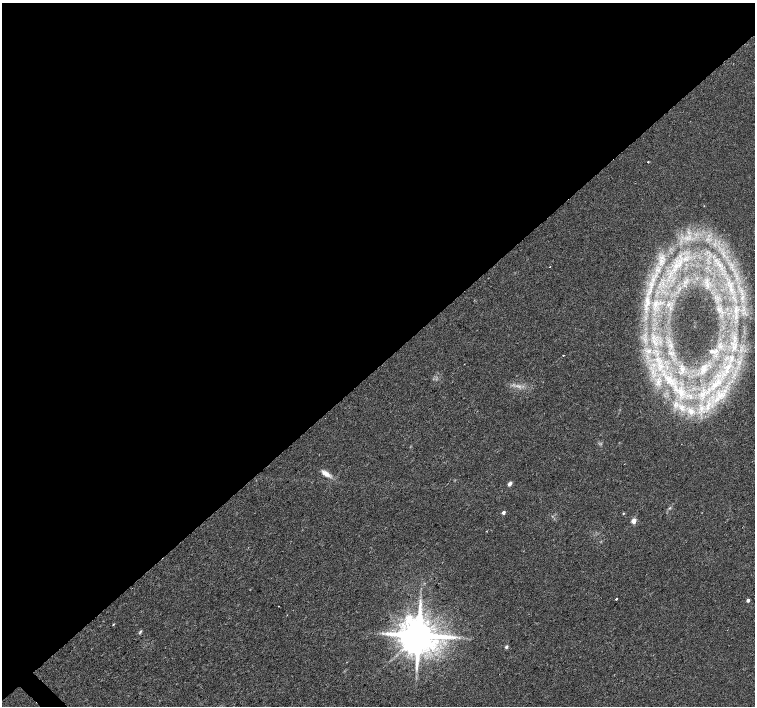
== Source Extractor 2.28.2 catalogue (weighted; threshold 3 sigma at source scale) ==
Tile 2 of 4 x 4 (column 2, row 1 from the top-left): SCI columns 1506-3010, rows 4380-5787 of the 6026 x 6006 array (HDU 1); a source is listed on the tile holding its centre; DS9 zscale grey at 2 x 2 block average (1 PNG px = mean of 2 x 2 image px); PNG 757 x 708 px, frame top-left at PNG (2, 3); no overlay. Shown black and unused: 52% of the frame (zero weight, under 2 of 3 exposures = <1% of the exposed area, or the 3 px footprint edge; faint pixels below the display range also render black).
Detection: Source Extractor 2.28.2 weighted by HDU 2 'WHT'; one run over the whole footprint, this tile lists its part. Background 0.0278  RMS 0.0046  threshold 0.0205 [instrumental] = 3 sigma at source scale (4.5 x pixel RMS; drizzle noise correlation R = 1.50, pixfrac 1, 0.0396/0.0396 arcsec/px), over >= 5 px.
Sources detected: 34; all 34 listed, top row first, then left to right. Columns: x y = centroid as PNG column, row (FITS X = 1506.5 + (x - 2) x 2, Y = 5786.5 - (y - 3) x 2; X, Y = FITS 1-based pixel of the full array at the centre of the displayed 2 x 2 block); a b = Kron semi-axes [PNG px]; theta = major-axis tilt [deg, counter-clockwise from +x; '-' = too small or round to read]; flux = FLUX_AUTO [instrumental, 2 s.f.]
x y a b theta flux
648 162 2 2 - 0.85
662 257 5 4 - 3.5
550 267 2 2 - 0.42
731 290 6 5 - 4.4
742 298 6 4 65 3.6
648 302 12 6 81 8.8
655 304 6 2 6 2.2
669 305 4 3 - 1.7
736 310 12 7 86 13
735 340 5 4 - 3.4
649 351 6 3 42 2.4
712 351 6 3 -20 1.9
563 355 2 2 - 0.91
731 359 12 4 71 7
728 366 9 7 28 9.2
670 381 10 5 -11 7.8
716 384 12 5 37 7.3
681 393 6 5 - 4.8
721 394 6 3 -13 3
676 403 4 2 - 1.9
691 412 6 5 - 4.4
326 473 13 5 -35 7.4
510 484 5 3 - 3.4
669 508 3 2 - 0.91
503 512 2 2 - 4.7
623 513 3 2 - 0.64
634 521 3 3 - 18
616 599 2 2 - 1.8
748 600 3 2 - 3.5
278 606 2 2 - 0.37
113 624 2 2 - 0.71
140 632 5 3 - 1.4
419 635 8 8 - 4000
506 647 4 4 - 1.7
Diffuse or blended objects may show on this block-average render without a row.